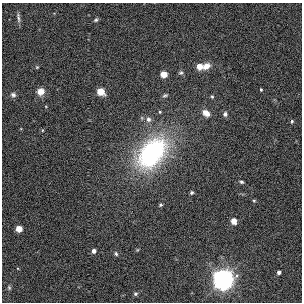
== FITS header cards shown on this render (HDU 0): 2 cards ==
NAXIS1  =                  300
NAXIS2  =                  300

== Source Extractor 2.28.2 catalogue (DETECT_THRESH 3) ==
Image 300 x 300 px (HDU 0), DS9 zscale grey, 1 PNG px = 1 image px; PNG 304 x 304 px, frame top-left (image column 1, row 300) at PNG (2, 3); no overlay
Background 0.00323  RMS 0.026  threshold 0.0794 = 3 sigma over >= 5 px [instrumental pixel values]
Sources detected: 34; all 34 listed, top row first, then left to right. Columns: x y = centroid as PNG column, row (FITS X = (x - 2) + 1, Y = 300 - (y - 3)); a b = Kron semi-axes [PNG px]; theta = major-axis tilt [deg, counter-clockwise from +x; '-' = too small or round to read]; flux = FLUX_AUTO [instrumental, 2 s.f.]
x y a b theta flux
18 18 14 4 -83 5.9
96 20 6 5 - 3.1
199 66 4 4 - 28
206 66 9 6 31 15
37 67 5 4 - 2
181 73 6 5 - 3.1
164 74 4 4 - 38
261 90 3 2 - 2.2
40 91 8 7 - 16
100 91 5 5 - 52
13 95 6 6 - 5.3
165 95 6 4 20 2.6
212 96 4 3 - 2.3
160 112 4 3 - 2
206 113 9 6 -41 14
225 114 6 5 - 4.6
148 119 7 7 - 6.7
292 121 4 3 - 2.5
43 130 4 3 - 1.4
152 152 33 21 45 300
150 161 11 7 -87 28
241 182 5 4 - 2.9
192 193 4 4 - 2.7
254 201 4 4 - 1.9
160 205 5 4 - 2.4
234 221 5 4 - 24
19 229 4 4 - 35
137 250 5 3 - 1.6
94 251 4 4 - 9.7
116 254 6 4 -72 3.1
279 272 4 4 - 6.8
223 280 10 10 - 690
9 288 7 4 -64 2.9
135 294 6 5 - 3.3